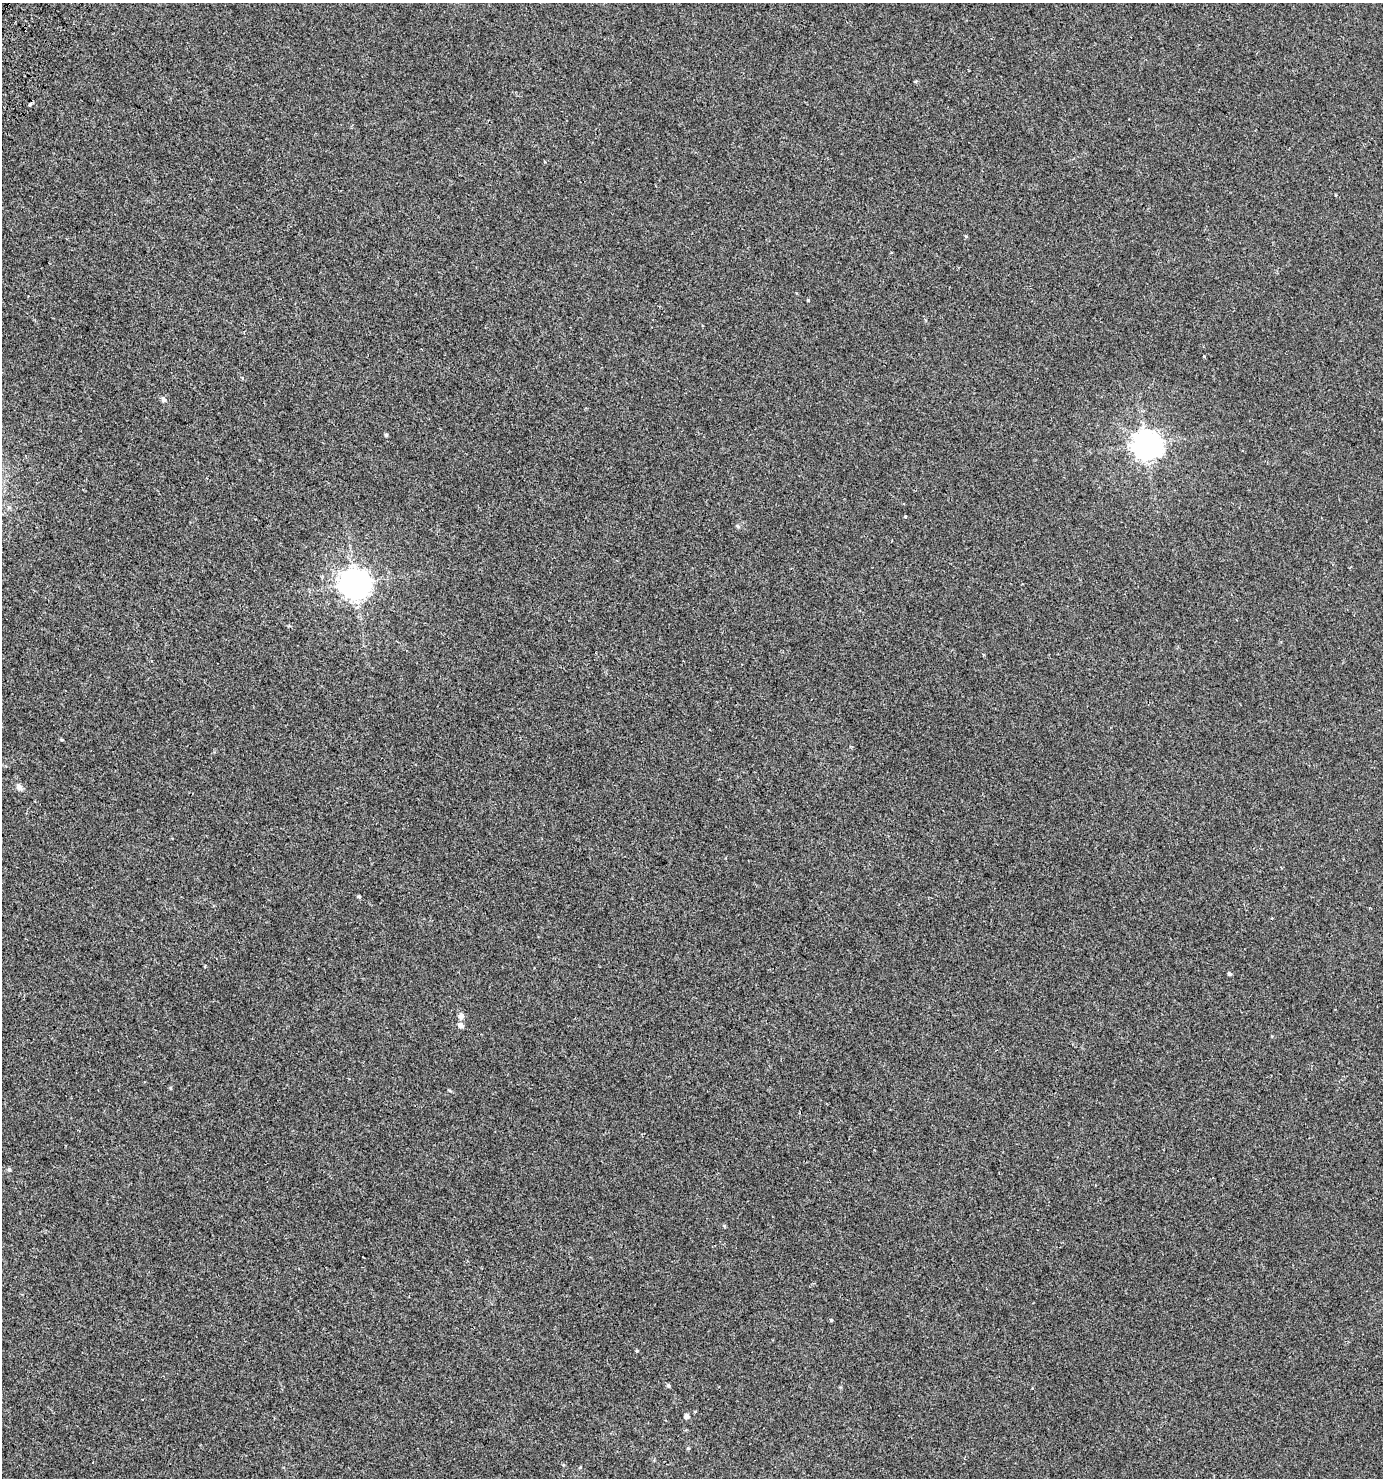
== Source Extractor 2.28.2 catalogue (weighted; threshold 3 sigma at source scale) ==
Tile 11 of 4 x 4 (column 3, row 3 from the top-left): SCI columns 3005-4385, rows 1526-3001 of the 6077 x 6018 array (HDU 1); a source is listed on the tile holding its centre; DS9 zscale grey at full resolution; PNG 1385 x 1480 px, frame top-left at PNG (2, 3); no overlay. Shown black and unused: <1% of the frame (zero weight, under 2 of 3 exposures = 3% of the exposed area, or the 3 px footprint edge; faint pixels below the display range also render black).
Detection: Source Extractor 2.28.2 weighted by HDU 2 'WHT'; one run over the whole footprint, this tile lists its part. Background 0.00251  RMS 0.0043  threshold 0.0192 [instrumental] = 3 sigma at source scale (4.5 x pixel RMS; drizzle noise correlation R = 1.50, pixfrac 1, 0.0396/0.0396 arcsec/px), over >= 5 px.
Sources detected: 25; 2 cosmic-ray / hot-pixel residue — not listed; the other 23 listed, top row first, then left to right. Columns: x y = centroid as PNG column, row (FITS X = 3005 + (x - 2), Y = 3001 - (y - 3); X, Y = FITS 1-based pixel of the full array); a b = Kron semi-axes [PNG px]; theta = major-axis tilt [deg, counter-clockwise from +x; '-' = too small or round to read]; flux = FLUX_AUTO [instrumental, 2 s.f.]
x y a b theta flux
916 81 5 4 - 0.42
30 104 4 4 - 0.47
1204 357 3 3 - 1.9
163 399 6 5 - 1.2
386 435 4 4 - 0.59
1146 445 9 9 - 500
905 516 3 3 - 0.5
738 526 6 5 - 0.6
355 584 9 9 - 600
62 739 5 3 - 0.42
19 787 8 6 -47 1.6
359 897 5 4 - 0.48
205 966 3 3 - 0.93
1229 974 5 4 - 0.7
461 1016 7 6 - 1.6
461 1025 7 6 - 1.7
170 1088 5 3 - 0.35
9 1169 5 4 - 0.62
724 1226 5 4 - 0.42
831 1320 4 4 - 0.46
668 1386 5 5 - 0.7
686 1416 5 5 - 1.9
688 1448 4 4 - 0.46
Unlisted compact peaks at least as high as the median listed source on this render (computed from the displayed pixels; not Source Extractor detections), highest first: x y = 808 300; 637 1351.